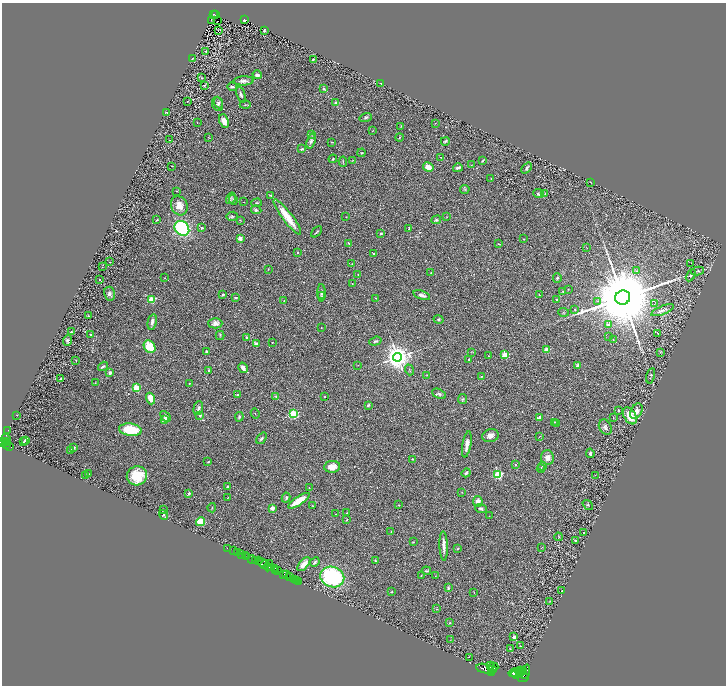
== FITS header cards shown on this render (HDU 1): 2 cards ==
NAXIS1  =                 1448
NAXIS2  =                 1367

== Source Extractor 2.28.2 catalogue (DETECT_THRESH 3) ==
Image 1448 x 1367 px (HDU 1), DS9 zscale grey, zoomed out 1/2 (1 PNG px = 2 x 2 image px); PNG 728 x 688 px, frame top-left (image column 1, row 1366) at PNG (2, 3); each listed source drawn as its Kron ellipse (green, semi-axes under 4 px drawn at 4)
Background 0.391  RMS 0.028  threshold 0.0827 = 3 sigma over >= 5 px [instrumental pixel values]
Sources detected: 330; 39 cannot appear on this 1/2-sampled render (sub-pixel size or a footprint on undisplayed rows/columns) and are neither listed nor drawn; the other 291 listed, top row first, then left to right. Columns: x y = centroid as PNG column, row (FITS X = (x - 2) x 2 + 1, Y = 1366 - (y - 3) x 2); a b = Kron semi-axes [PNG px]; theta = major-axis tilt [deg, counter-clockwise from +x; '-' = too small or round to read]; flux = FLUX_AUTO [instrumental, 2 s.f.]
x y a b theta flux
213 14 2 2 - 48
216 15 2 1 - 2.9
212 20 2 1 - 1.3
244 20 4 2 - 45
218 21 2 1 - 6.2
218 31 2 1 - 23
264 31 4 2 - 7
206 52 2 1 - 38
192 59 3 2 - 3.1
313 59 2 2 - 5.4
257 75 4 3 - 19
201 77 3 2 - 2.6
243 81 10 4 2 20
381 83 2 2 - 3.9
204 85 4 2 - 4.4
232 87 5 2 - 11
324 89 4 3 - 10
241 95 8 3 -69 13
187 101 2 2 - 6.1
218 102 6 4 -67 10
336 103 4 3 - 10
218 104 7 5 -64 12
245 105 5 3 - 6.2
167 112 2 2 - 6.2
366 117 6 4 19 9.5
224 121 7 4 -65 45
197 122 2 2 - 2.3
435 123 2 2 - 1.9
401 126 2 1 - 1.8
372 131 2 1 - 2
311 134 4 3 - 4.1
208 137 2 2 - 2.1
399 137 4 2 - 4.2
169 140 2 1 - 2
311 141 8 4 72 20
445 141 4 2 - 7.4
332 142 3 2 - 3.2
302 149 3 2 - 9.5
362 153 4 3 - 5.5
441 157 2 2 - 2.5
333 159 4 2 - 5.8
352 160 3 2 - 2.8
483 160 4 2 - 5.7
343 162 5 3 - 6.2
471 165 3 2 - 2.1
172 166 2 1 - 1.6
428 167 5 4 - 47
458 168 5 2 - 10
526 168 6 3 48 10
491 178 2 2 - 1.9
590 182 3 2 - 3.1
465 189 5 3 - 4.6
177 191 2 2 - 1.9
545 193 2 2 - 4.4
539 194 5 4 - 9.1
271 195 4 3 - 4.8
231 198 6 4 58 9.3
233 200 5 3 - 5.7
244 202 2 1 - 2.2
257 203 5 3 - 6.3
179 206 10 8 -65 62
256 210 5 4 - 9.2
232 216 6 4 9 7.3
287 217 22 5 -53 110
346 217 2 1 - 1.5
447 217 3 2 - 2.2
157 220 4 3 - 4.2
240 220 3 2 - 2.8
436 220 5 4 - 9.1
182 228 8 6 -45 510
202 228 3 3 - 8.8
409 229 4 2 - 6.2
317 232 6 2 45 6.2
381 234 2 2 - 18
240 238 2 2 - 69
523 239 2 1 - 2.1
349 243 2 2 - 12
499 244 4 2 - 4
586 248 2 1 - 1.3
298 253 2 2 - 16
373 254 2 2 - 5.4
110 262 2 2 - 2.2
352 263 2 2 - 2.2
691 263 2 1 - 29
102 267 2 2 - 1.6
268 269 2 1 - 2.5
637 271 3 2 - 3.7
697 271 7 2 10 7.3
431 273 2 2 - 4.1
358 274 2 2 - 2.4
691 275 6 4 62 12
165 278 3 2 - 2
557 278 4 3 - 7.3
99 279 2 1 - 1.5
352 283 3 2 - 2.8
568 289 2 1 - 1.9
563 291 2 2 - 2.6
321 293 8 4 -89 13
109 294 7 5 -76 19
223 294 3 2 - 9.6
539 294 2 2 - 2.2
422 295 9 3 -19 23
322 296 4 3 - 5
623 297 7 7 - 110000
236 298 4 2 - 5.4
376 298 4 2 - 3.6
152 300 3 3 - 260
557 300 3 3 - 4.1
284 301 2 2 - 4.2
598 301 3 2 - 3.2
654 304 4 2 - 3.4
575 309 3 2 - 3.4
663 310 12 4 21 19
564 312 5 2 - 4.1
88 316 3 2 - 4
439 319 5 4 - 8.3
152 322 8 3 78 19
215 323 7 5 -1 26
608 325 4 3 - 13
321 327 2 2 - 2.2
71 332 4 3 - 4.8
658 333 4 2 - 4.7
91 335 2 2 - 7.5
220 335 5 2 - 4.8
246 337 3 2 - 9.6
609 337 2 2 - 1.9
613 339 3 2 - 3.3
67 340 5 4 - 9
375 341 6 3 18 8.7
272 342 2 1 - 2.1
256 344 3 3 - 21
150 347 7 5 -55 110
546 350 2 2 - 160
207 351 2 2 - 11
471 352 3 3 - 3.2
660 352 3 3 - 4.2
505 355 3 3 - 260
489 356 3 2 - 2.3
397 357 4 4 - 7700
469 359 3 2 - 3.5
76 360 3 2 - 2.2
358 365 3 2 - 2.1
577 365 4 3 - 8.4
103 366 5 3 - 10
243 368 5 3 - 25
209 370 3 3 - 7
409 370 5 2 - 3.8
110 373 3 3 - 16
427 375 3 2 - 3.1
482 376 2 2 - 2.8
651 376 8 3 76 7.4
61 378 3 2 - 3.9
95 383 3 2 - 2.1
189 383 2 1 - 2.5
136 388 3 3 - 270
237 394 3 2 - 3.7
439 394 7 4 -24 11
276 396 4 3 - 6.1
324 397 2 2 - 3.2
151 398 6 4 -69 56
462 399 5 3 - 6.1
368 405 3 2 - 8.5
198 408 7 4 75 17
618 410 2 2 - 4.4
636 411 8 5 62 28
255 414 5 2 - 3.1
293 414 3 3 - 520
17 415 2 1 - 1.1
200 415 3 3 - 7.2
166 416 6 3 -46 14
630 416 9 6 -57 92
239 417 5 3 - 7.5
539 418 4 3 - 21
613 418 3 2 - 3.2
165 420 2 2 - 100
554 422 2 2 - 3.1
557 424 3 3 - 4
605 427 8 6 -63 16
130 430 11 6 -7 180
8 431 2 1 - 10
490 436 8 6 16 26
540 436 4 1 - 1.9
261 438 6 3 52 9
6 439 5 3 - 570
26 440 2 2 - 53
6 441 3 1 - 160
3 442 4 3 - 670
24 442 2 2 - 12
7 443 2 1 - 120
467 444 13 4 80 38
7 445 2 1 - 150
9 446 4 2 - 210
74 448 3 2 - 7.2
70 450 2 2 - 16
590 453 5 4 - 10
547 457 7 6 - 28
413 459 3 2 - 4.1
208 462 3 2 - 3.8
515 465 3 2 - 4.7
542 466 4 3 - 4.5
332 467 8 5 7 61
541 469 4 3 - 5
466 473 5 2 - 8.4
89 474 3 2 - 3.8
498 474 3 3 - 610
595 475 2 1 - 1.3
86 476 2 2 - 5.2
137 476 10 9 - 160
227 487 3 2 - 4.5
309 488 2 1 - 3.4
462 492 2 2 - 2
189 493 3 3 - 5.7
228 498 3 2 - 2.4
286 498 5 3 - 7.4
299 501 12 4 34 120
478 501 5 5 - 31
399 505 3 2 - 3.3
588 505 6 3 -38 5.3
313 506 2 2 - 2.3
212 508 4 2 - 3.5
272 508 2 2 - 87
481 509 6 4 -19 16
163 510 3 2 - 5.5
347 513 2 2 - 2
336 514 3 2 - 2.7
163 515 5 3 - 11
489 516 2 1 - 1.3
347 520 3 2 - 4.4
200 522 5 4 - 120
391 531 2 2 - 4.3
584 533 3 2 - 5.8
558 537 4 2 - 3.1
575 540 3 3 - 5.9
413 542 3 2 - 3.3
444 546 14 3 -88 28
227 548 2 1 - 7.8
542 548 3 1 - 1.4
458 549 3 2 - 2.9
234 551 2 1 - 57
238 553 3 2 - 150
242 554 3 2 - 500
245 555 3 1 - 45
246 556 2 1 - 14
252 560 4 2 - 150
255 561 2 2 - 560
259 561 3 1 - 480
375 561 4 3 - 5.5
263 562 4 3 - 470
315 562 5 3 - 14
264 564 3 2 - 270
269 564 3 2 - 470
304 564 8 4 47 48
268 567 4 2 - 150
271 568 3 1 - 340
274 568 3 2 - 680
276 570 2 1 - 150
278 570 2 2 - 550
426 571 4 2 - 6.7
284 574 2 2 - 820
287 575 2 1 - 310
421 575 3 2 - 2.6
289 576 4 2 - 670
435 576 2 2 - 1.5
332 577 12 10 -18 610
294 579 3 1 - 45
296 580 2 1 - 35
299 582 2 1 - 24
448 588 4 3 - 7
562 591 3 2 - 3.2
391 592 2 2 - 4.2
474 592 3 2 - 2.7
550 601 3 2 - 2.9
436 609 2 2 - 2.1
449 623 3 2 - 3
514 637 2 2 - 43
451 640 3 2 - 2.5
520 646 3 2 - 1.6
510 649 2 1 - 2.8
469 657 2 2 - 1.8
491 665 3 2 - 1500
493 667 5 3 - 2800
485 669 9 4 -11 12000
493 670 3 1 - 1100
521 670 3 2 - 1100
492 672 3 2 - 2300
520 672 4 3 - 2200
523 672 4 2 - 1700
525 672 7 3 71 1600
515 673 6 3 12 4400
516 674 5 3 - 4900
523 677 5 5 - 3300
At the frame edge (FLAGS 8, measured only in part): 1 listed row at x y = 3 442
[39 sub-pixel or undisplayed-footprint detections neither listed nor drawn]